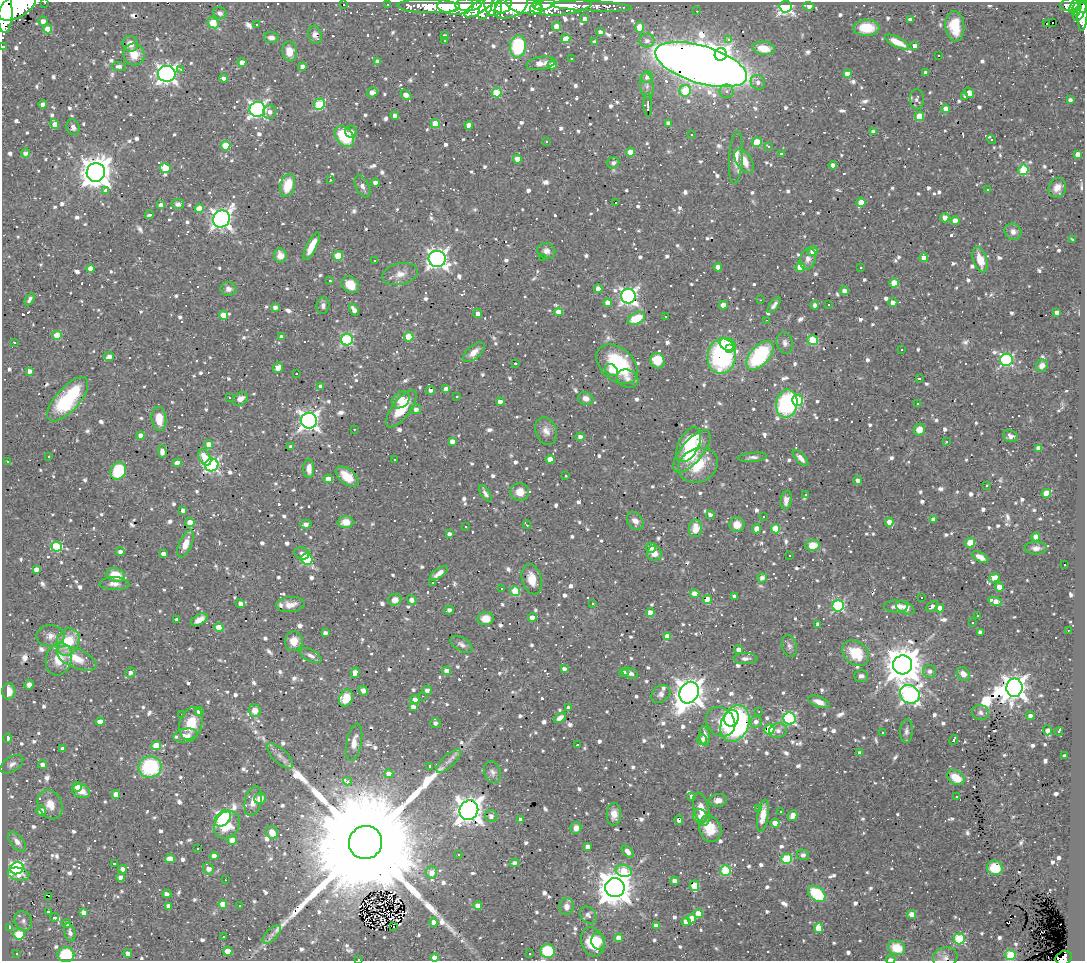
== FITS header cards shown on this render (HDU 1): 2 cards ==
NAXIS1  =                 1083
NAXIS2  =                  959

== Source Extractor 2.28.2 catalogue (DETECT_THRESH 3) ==
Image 1083 x 959 px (HDU 1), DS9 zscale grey, 1 PNG px = 1 image px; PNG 1087 x 963 px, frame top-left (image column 1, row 959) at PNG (2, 2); each listed source drawn as its Kron ellipse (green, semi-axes under 4 px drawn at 4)
Background 0.404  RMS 0.027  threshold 0.0808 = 3 sigma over >= 5 px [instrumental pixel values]
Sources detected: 1594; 2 with non-positive FLUX_AUTO (blend fragments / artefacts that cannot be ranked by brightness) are neither listed nor drawn; of the other 1592, the 500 brightest by FLUX_AUTO listed and drawn (1092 fainter detections omitted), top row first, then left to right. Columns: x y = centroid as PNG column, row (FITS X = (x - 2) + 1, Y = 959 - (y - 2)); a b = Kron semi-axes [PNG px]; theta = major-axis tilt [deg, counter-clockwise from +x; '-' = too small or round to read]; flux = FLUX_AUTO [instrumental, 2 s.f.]
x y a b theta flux
45 2 3 2 - 9
343 4 3 3 - 81
388 4 3 2 - 8.5
455 5 18 9 1 1600
468 5 13 6 2 1000
493 5 11 9 -77 740
503 5 9 7 45 570
537 5 4 4 - 360
545 5 11 4 17 890
1070 5 10 6 9 230
1075 5 8 3 55 210
17 6 21 11 31 3600
429 6 31 7 -1 520
524 6 19 8 -12 2200
561 6 31 9 5 1100
592 6 40 5 -3 210
809 6 6 4 -7 13
479 7 17 6 32 750
511 7 18 10 25 1300
786 7 6 6 - 560
1083 7 6 3 86 160
486 8 12 5 65 580
1077 9 7 4 70 190
5 10 23 8 -89 3000
697 11 3 2 - 8
1080 12 10 5 62 370
220 13 7 6 - 8.3
1082 15 16 5 89 410
585 19 4 4 - 12
910 20 4 3 - 8.3
43 21 4 4 - 11
213 23 6 5 - 71
1053 23 3 3 - 260
1046 24 3 3 - 140
256 25 3 2 - 11
556 26 4 4 - 21
955 26 15 9 -85 45
639 27 5 4 - 40
866 28 13 8 -1 42
48 29 4 4 - 37
600 32 4 4 - 7.7
315 35 9 6 -71 13
445 36 4 4 - 8.7
271 37 7 5 -6 10
566 39 5 4 - 29
729 39 3 3 - 41
444 40 3 3 - 18
647 41 7 7 - 10
594 42 4 3 - 8.3
897 42 13 5 -26 26
130 44 8 7 - 17
915 45 4 3 - 10
3 46 3 3 - 10
518 46 11 8 85 140
764 48 11 6 -8 33
289 51 10 7 -83 27
721 54 6 6 - 590
134 55 11 10 - 34
939 56 3 3 - 180
571 58 3 3 - 9.4
377 61 4 4 - 7.4
242 62 4 4 - 18
541 63 14 6 9 17
552 65 4 4 - 29
701 65 48 18 -17 5400
119 67 7 4 -2 8.2
302 67 4 4 - 11
181 69 3 2 - 15
926 73 4 4 - 9.3
167 74 9 8 - 1000
848 74 4 4 - 18
647 77 6 5 - 9.7
224 78 4 3 - 9.1
758 82 7 7 - 9.9
647 85 13 6 -83 9.9
685 91 6 5 - 85
727 91 7 7 - 7.4
372 92 6 4 35 14
497 93 5 4 - 90
969 93 6 4 -53 22
406 95 6 4 -38 21
965 96 3 3 - 10
917 99 10 7 -88 7.3
1070 100 4 3 - 7.3
319 104 6 5 - 130
43 105 4 4 - 15
648 105 12 4 -89 11
257 109 8 7 - 650
946 109 4 4 - 23
270 112 7 6 - 11
395 116 4 4 - 8
919 116 5 4 - 52
668 123 4 4 - 12
55 124 5 4 - 17
435 124 4 4 - 39
469 125 4 4 - 15
73 127 8 6 -73 8.5
351 132 6 6 - 8.8
873 132 4 4 - 11
691 135 3 2 - 7.9
344 136 12 8 -51 96
992 140 5 3 - 90
546 141 3 3 - 28
757 142 5 5 - 75
225 145 5 4 - 50
769 147 3 3 - 9
631 152 4 4 - 32
25 153 4 4 - 8.9
781 154 3 3 - 8.3
1078 154 4 4 - 22
736 157 26 7 86 21
517 159 4 4 - 25
744 161 13 7 -58 30
613 163 6 5 - 7.4
833 165 4 4 - 13
165 168 5 5 - 54
1023 170 5 5 - 120
96 172 9 9 - 3400
330 180 3 3 - 23
375 183 4 4 - 9.3
288 185 11 7 75 53
362 186 12 6 -64 10
1057 188 10 8 67 17
105 190 4 3 - 26
988 190 3 3 - 210
615 202 3 3 - 860
861 202 4 4 - 24
178 204 6 5 - 7.7
161 205 4 4 - 10
199 208 4 4 - 32
149 215 4 3 - 7.8
945 218 5 4 - 16
221 219 9 8 - 1100
955 221 4 4 - 17
1013 232 8 7 - 12
1073 239 3 3 - 11
312 246 15 5 63 36
546 251 9 8 - 9.6
812 251 5 5 - 19
280 255 7 6 - 21
338 256 5 4 - 59
542 258 3 3 - 560
924 258 4 4 - 15
437 259 8 8 - 930
808 259 11 8 74 13
980 260 13 6 -72 36
375 261 3 3 - 9.9
718 267 4 4 - 16
800 267 4 4 - 35
861 267 3 3 - 62
90 269 4 4 - 21
400 274 18 10 13 21
330 281 3 2 - 17
894 283 5 4 - 48
350 285 9 7 -41 33
228 289 8 7 - 11
598 289 4 4 - 16
844 291 4 4 - 11
628 296 7 7 - 640
30 299 7 3 56 7.9
761 300 3 2 - 7.8
893 302 4 4 - 15
608 303 4 4 - 15
323 305 8 6 83 7.4
723 305 4 4 - 20
774 305 9 4 54 7.3
815 305 4 4 - 8.5
829 305 3 3 - 11
275 307 4 4 - 9.9
354 310 6 4 -56 13
558 312 4 4 - 25
1057 312 4 3 - 9.3
478 313 4 4 - 9.8
223 315 4 4 - 34
665 316 3 3 - 15
636 318 9 5 26 39
767 320 3 3 - 56
57 335 4 4 - 52
282 337 4 4 - 10
409 337 5 4 - 56
347 340 6 6 - 260
813 340 5 5 - 110
14 342 3 3 - 62
785 343 11 8 -77 9.3
728 344 8 6 -19 35
729 349 3 3 - 32
901 349 3 3 - 9.9
474 352 13 6 41 16
109 356 5 4 - 9.7
722 356 18 14 80 330
760 356 17 9 48 190
1006 360 6 6 - 280
657 361 8 7 - 65
515 363 3 3 - 19
617 364 24 16 -42 140
1042 366 6 5 - 12
278 368 5 5 - 20
611 370 7 5 -33 13
29 371 4 4 - 10
296 374 3 3 - 17
919 378 4 3 - 9.1
628 379 11 8 -26 12
321 386 4 4 - 9.3
446 389 4 4 - 12
431 390 4 3 - 7.6
457 396 3 3 - 11
229 397 3 3 - 18
586 398 8 6 -17 12
68 399 28 11 48 130
240 399 8 6 34 15
401 400 9 7 39 21
798 400 5 5 - 110
500 402 4 4 - 16
787 404 14 10 80 210
917 404 3 3 - 11
401 409 22 9 53 55
416 409 5 5 - 8.6
159 419 12 7 -84 33
309 421 8 8 - 990
354 429 3 3 - 17
919 430 6 5 - 25
546 431 14 10 -73 16
141 436 4 4 - 15
1010 436 7 6 - 8.5
580 437 4 4 - 9.9
452 441 4 4 - 14
946 441 3 3 - 13
209 444 4 4 - 18
689 445 19 10 64 93
291 447 4 4 - 8.6
1038 448 4 4 - 20
692 451 26 10 51 100
162 452 6 4 -86 13
49 456 3 3 - 8.1
752 457 14 4 6 7.8
205 458 8 5 -58 35
801 458 10 4 -47 10
550 459 4 4 - 22
394 460 3 3 - 46
8 462 3 3 - 15
177 463 4 4 - 14
212 465 7 6 - 440
698 465 20 16 24 84
309 469 9 5 -89 17
118 471 9 7 61 94
565 475 3 3 - 24
347 477 13 7 -38 33
328 479 4 4 - 28
858 480 4 4 - 7.9
987 486 3 3 - 170
520 492 9 9 - 20
485 493 9 4 -59 8.3
1046 493 5 4 - 50
806 494 3 3 - 61
786 500 9 5 78 11
183 510 4 4 - 7.6
710 515 4 4 - 9.9
763 516 3 3 - 13
933 519 4 4 - 9.8
635 521 10 7 -55 13
346 522 7 6 - 28
889 522 4 4 - 19
190 523 4 4 - 27
306 524 5 4 - 11
527 525 4 3 - 10
737 525 7 7 - 24
466 527 3 3 - 7.5
696 528 9 6 81 19
756 529 4 4 - 15
775 529 4 4 - 55
449 534 4 4 - 7.8
1036 537 4 4 - 25
970 543 5 4 - 52
186 544 14 6 67 26
813 545 7 5 6 23
57 546 5 5 - 130
651 548 5 5 - 15
1036 548 11 6 0 10
120 552 4 4 - 9.3
302 553 7 6 - 8.3
654 553 7 7 - 14
163 554 4 4 - 11
789 556 3 3 - 8
980 557 9 4 -29 15
307 559 6 5 - 170
1064 565 3 3 - 12
36 569 4 4 - 9.9
439 573 10 4 35 12
116 575 9 6 -17 38
762 578 5 4 - 9.1
994 578 5 4 - 21
532 579 15 9 -75 29
433 582 3 3 - 140
114 584 15 6 -1 12
999 587 4 4 - 16
501 589 3 3 - 26
515 591 5 5 - 80
695 594 4 4 - 33
734 596 4 3 - 8.2
921 598 3 3 - 19
707 599 4 4 - 43
395 600 7 5 25 14
412 600 5 4 - 12
995 601 7 4 -15 20
593 603 3 3 - 170
240 604 4 4 - 9.2
290 604 14 7 5 16
838 606 6 5 - 240
896 606 12 6 -1 11
932 606 7 4 40 8
905 608 10 5 -24 22
940 608 4 4 - 23
449 610 5 4 - 7.5
650 612 4 4 - 22
978 615 3 3 - 50
532 617 4 4 - 20
485 619 8 6 -2 25
177 620 4 3 - 7.9
199 620 9 5 30 16
973 623 3 3 - 77
818 624 4 4 - 13
219 627 4 4 - 45
1068 630 3 2 - 8.9
980 632 4 4 - 8.9
325 633 4 3 - 7.4
50 636 14 10 3 15
667 636 4 4 - 23
294 641 10 9 - 22
68 642 14 11 66 60
462 644 12 6 -31 8.1
789 646 11 7 -76 7.4
738 650 4 4 - 12
856 653 15 11 -41 58
311 656 12 5 -28 8.7
76 658 21 9 -24 35
59 659 16 13 73 37
745 659 12 5 1 7.5
903 665 9 9 - 5100
564 669 4 4 - 7.7
447 671 4 4 - 19
930 671 6 6 - 8.7
130 673 5 4 - 8
355 673 5 4 - 20
624 673 4 4 - 8.2
630 673 8 5 -21 7.6
963 674 7 6 - 15
861 676 7 6 - 7.6
29 685 5 4 - 9.2
1014 688 9 8 - 1500
363 690 5 4 - 9.9
427 690 4 4 - 8.1
9 691 8 6 86 23
689 693 11 9 60 2600
661 694 10 8 39 9.2
910 694 10 9 - 850
422 696 3 2 - 310
346 698 9 6 64 35
415 700 4 4 - 13
819 702 11 5 -21 17
413 707 4 4 - 9.3
568 708 4 4 - 8.3
255 710 6 6 - 19
199 711 4 4 - 13
759 712 3 2 - 7.8
980 712 8 7 - 7.8
182 714 3 3 - 9
1030 716 4 4 - 11
560 718 7 4 34 12
732 718 8 7 - 170
789 718 6 6 - 320
100 722 4 4 - 22
721 722 16 13 -46 51
756 722 6 5 - 9.7
191 723 17 11 72 46
435 723 5 5 - 7.2
735 724 19 13 67 470
769 730 5 5 - 100
1047 730 5 4 - 8.9
778 731 9 7 17 10
906 731 12 6 87 7.5
1059 731 4 3 - 63
882 733 3 3 - 69
186 735 12 7 9 16
705 736 10 5 -85 13
8 738 5 3 - 7.8
702 740 5 5 - 9.2
954 740 5 3 - 9
354 742 19 7 79 20
156 745 5 4 - 29
577 745 3 3 - 21
63 749 4 4 - 8.4
860 753 4 4 - 9.3
280 756 17 7 -43 12
1064 756 3 3 - 7.4
449 761 16 6 43 12
12 764 13 7 34 9.7
42 765 4 4 - 13
430 766 3 3 - 11
150 767 11 10 - 150
492 772 11 8 -68 8.6
389 774 4 4 - 27
956 778 9 6 -34 48
347 781 4 3 - 55
77 787 5 4 - 29
81 791 9 6 -17 21
116 794 4 4 - 20
692 796 3 3 - 22
957 797 3 3 - 160
260 798 6 5 - 20
718 800 9 6 7 14
253 801 15 8 77 20
50 805 15 11 -64 26
701 809 17 7 -76 25
759 809 3 3 - 22
469 810 10 9 - 2400
41 811 5 5 - 15
781 812 3 3 - 9.4
614 814 11 7 90 16
491 816 6 6 - 8.3
700 816 8 6 -58 8.3
763 816 16 5 82 22
793 816 5 4 - 15
223 818 9 6 47 420
520 820 4 3 - 7.7
679 820 4 4 - 9.1
775 823 4 4 - 27
227 825 14 12 52 46
576 828 6 5 - 14
710 829 14 11 -69 44
272 833 7 5 -60 18
232 840 4 4 - 34
17 842 12 6 -50 9.7
366 842 17 16 - 160000
587 847 4 4 - 12
198 848 3 3 - 15
628 852 7 4 -47 14
458 854 3 3 - 12
803 855 6 5 - 7.5
214 856 4 4 - 17
170 859 5 4 - 26
787 859 5 5 - 130
114 863 3 3 - 390
514 863 4 4 - 8.7
17 868 7 6 - 340
995 868 8 7 - 49
123 869 4 4 - 8.7
208 869 6 5 - 16
725 870 5 5 - 140
624 871 8 6 -17 64
431 873 6 5 - 20
19 874 11 6 -10 23
121 877 4 4 - 14
225 880 3 2 - 9.8
674 881 4 4 - 14
694 886 5 4 - 74
615 888 9 9 - 4600
167 894 4 3 - 16
817 894 10 6 -39 110
49 896 3 2 - 8.1
223 904 4 4 - 33
169 906 4 4 - 13
240 906 3 3 - 140
478 906 4 4 - 22
567 907 8 7 - 12
48 912 4 3 - 17
83 912 4 4 - 14
698 914 5 4 - 43
911 914 4 4 - 26
588 915 9 7 -50 9.9
55 917 4 3 - 220
692 919 4 4 - 31
23 921 10 8 -63 8.6
433 922 4 4 - 11
686 922 5 4 - 22
67 923 4 4 - 14
656 926 4 4 - 17
10 927 4 4 - 11
393 927 3 3 - 12
818 928 5 4 - 37
70 932 9 5 -77 7.7
19 934 6 5 - 100
272 935 12 5 46 7.6
223 937 3 3 - 13
618 938 4 4 - 16
959 939 5 5 - 180
598 941 8 6 -80 25
593 942 15 11 -70 62
897 948 9 7 -23 52
228 951 4 4 - 38
548 951 7 7 - 120
17 953 3 3 - 9.8
128 954 4 4 - 11
530 954 3 3 - 8.4
66 955 8 7 - 110
1010 955 5 5 - 120
435 958 4 4 - 17
945 958 12 10 18 12
1064 958 8 6 21 110
359 959 3 2 - 28
890 959 5 2 - 11
At the frame edge (FLAGS 8, measured only in part): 12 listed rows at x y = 45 2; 17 6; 1083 7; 5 10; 3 46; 593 942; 1010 955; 435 958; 945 958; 1064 958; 359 959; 890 959
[1092 fainter detections neither listed nor drawn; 2 non-positive-flux detections neither listed nor drawn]